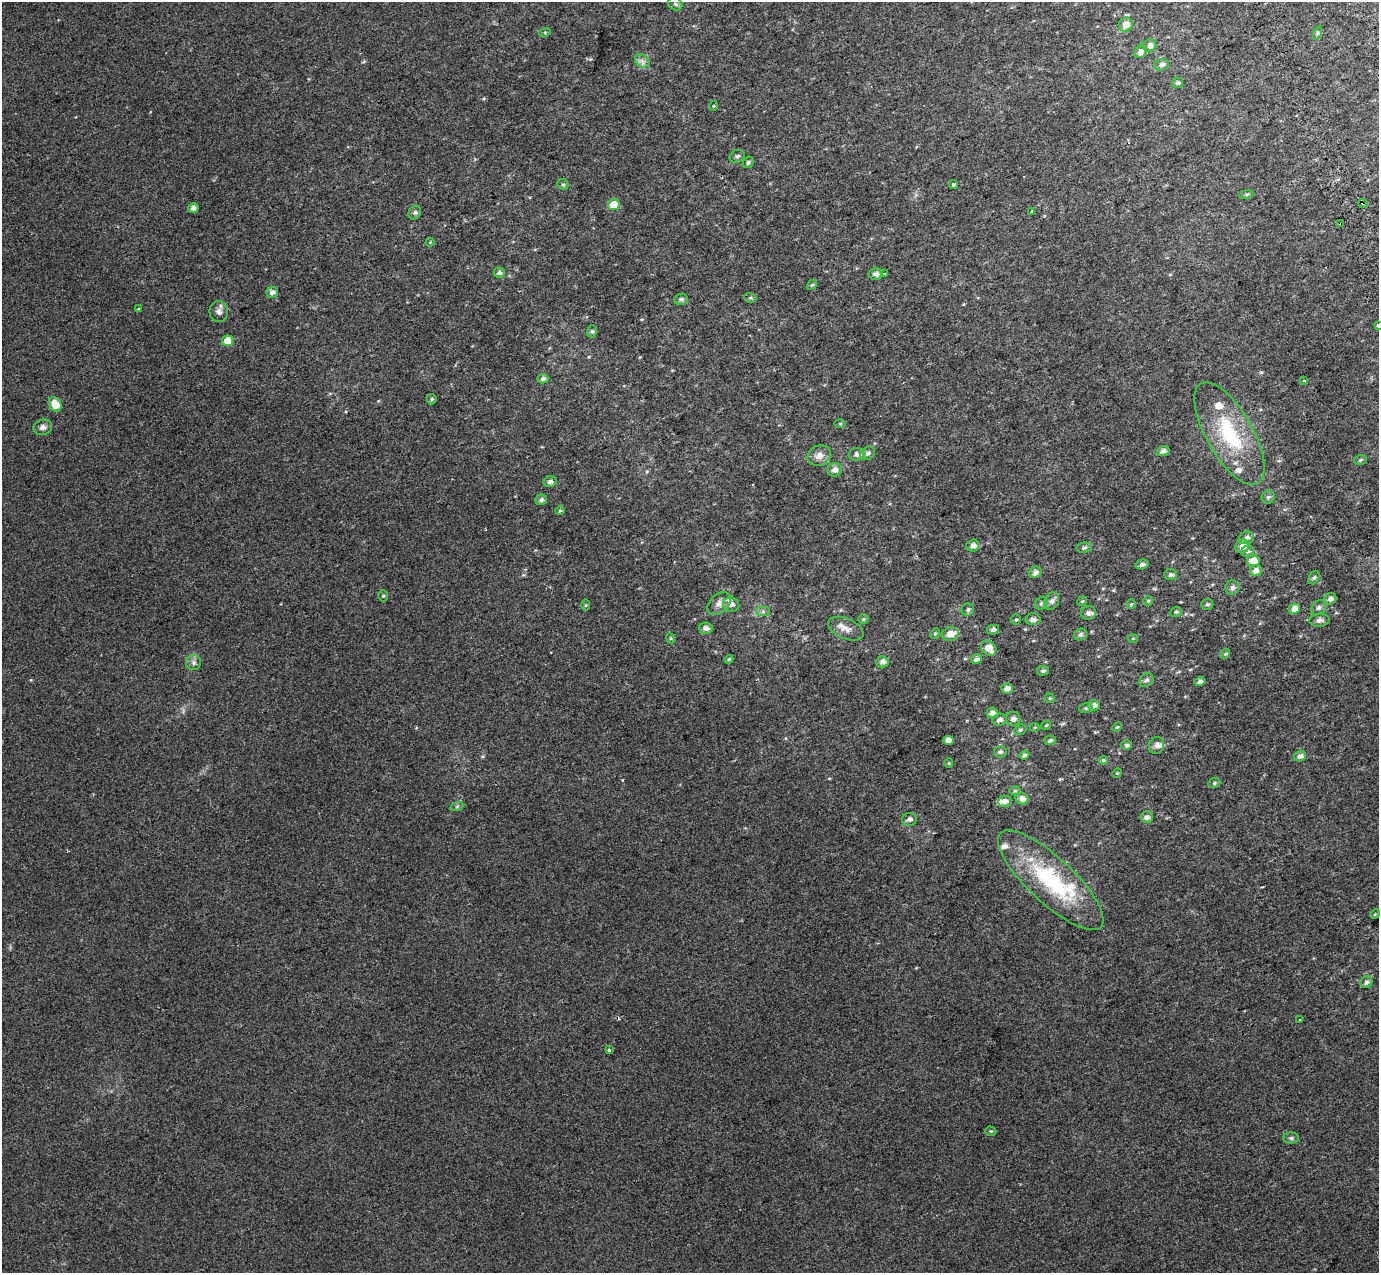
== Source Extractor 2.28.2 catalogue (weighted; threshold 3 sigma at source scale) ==
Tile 10 of 4 x 4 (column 2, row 3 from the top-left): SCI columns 1482-2858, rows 1493-2763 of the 5712 x 5475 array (HDU 1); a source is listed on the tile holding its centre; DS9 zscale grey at full resolution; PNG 1381 x 1275 px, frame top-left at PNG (2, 2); each listed source drawn as its Kron ellipse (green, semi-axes under 4 px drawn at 4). Shown black and unused: <1% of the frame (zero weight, under 2 of 3 exposures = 6% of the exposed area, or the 3 px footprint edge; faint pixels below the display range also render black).
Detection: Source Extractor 2.28.2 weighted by HDU 2 'WHT'; one run over the whole footprint, this tile lists its part. Background 0.02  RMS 0.0071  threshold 0.032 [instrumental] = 3 sigma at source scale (4.5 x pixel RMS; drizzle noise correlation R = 1.50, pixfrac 1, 0.0396/0.0396 arcsec/px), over >= 5 px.
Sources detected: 146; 2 cosmic-ray / hot-pixel residue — neither listed nor drawn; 8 inside a brighter listed object's ellipse — not listed separately; the other 136 listed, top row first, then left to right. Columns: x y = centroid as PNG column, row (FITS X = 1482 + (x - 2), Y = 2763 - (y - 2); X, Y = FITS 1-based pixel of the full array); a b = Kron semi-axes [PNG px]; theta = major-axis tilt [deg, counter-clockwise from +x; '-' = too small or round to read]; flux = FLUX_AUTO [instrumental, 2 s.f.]
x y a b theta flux
675 4 7 6 - 1.5
1126 25 7 6 - 5.6
545 32 6 4 18 0.82
1317 33 7 4 72 1.1
1150 45 7 6 - 3.5
1141 52 7 5 42 3.8
642 61 8 6 -40 2.5
1162 65 7 5 20 2.6
1177 83 5 5 - 1.4
713 106 5 3 - 0.52
737 156 8 6 27 1.8
748 162 6 5 - 1.2
563 184 6 5 - 1.1
953 185 4 4 - 0.97
1246 194 7 3 9 0.92
1363 203 5 4 - 1.9
614 205 6 5 - 11
193 208 5 4 - 3.4
1032 211 3 3 - 8.1
415 212 7 6 - 1.3
1341 224 4 2 - 0.8
430 242 4 4 - 0.66
499 273 5 5 - 2
876 274 7 6 - 2.7
885 274 4 2 - 0.56
812 285 5 4 - 0.94
272 292 6 5 - 2.7
750 298 6 4 -19 1.1
681 299 7 5 13 1.7
138 309 3 3 - 1.2
219 311 10 9 - 3.1
1378 325 3 3 - 5.7
592 331 6 5 - 1.3
228 341 5 5 - 8.5
543 379 5 4 - 2.1
1304 381 3 2 - 1.6
432 399 5 5 - 1
55 404 8 6 -60 11
840 423 6 4 1 0.78
43 427 9 7 16 2.8
1229 433 58 23 -60 50
1163 451 6 5 - 2.6
868 453 8 6 37 2.4
857 454 8 6 5 2.6
819 456 12 10 26 5.1
1360 460 6 5 - 1.1
835 470 7 6 - 3
550 482 6 5 - 1.9
1268 497 6 6 - 1.7
541 500 6 5 - 2
560 511 5 3 - 0.63
1247 538 7 6 - 2.7
973 546 6 6 - 3.3
1242 546 7 6 - 4.3
1084 548 7 5 8 1.4
1248 551 6 5 - 1.5
1253 561 6 5 - 7.4
1142 564 6 5 - 1.9
1256 571 6 5 - 4.6
1035 572 6 5 - 2.8
1171 575 6 5 - 1.7
1314 577 7 5 61 1.3
1232 587 7 7 - 2.1
383 596 5 5 - 1.1
1330 599 6 5 - 2.8
1052 601 9 7 62 2.5
1082 601 5 4 - 0.89
1148 601 5 4 - 0.9
1041 603 7 5 41 1.5
719 604 14 9 43 4.6
1131 604 4 4 - 0.72
1207 604 6 5 - 1.2
586 605 5 3 - 0.74
731 605 8 7 - 3.2
1319 608 8 6 44 1.9
1295 609 5 5 - 6.1
968 610 6 6 - 1.7
763 612 7 4 0 1.4
1176 612 6 4 21 1.1
1088 613 7 7 - 2.3
863 619 5 5 - 0.92
1016 619 5 4 - 0.88
1033 619 7 6 - 2.7
1319 620 10 6 6 2.6
706 628 7 5 -5 2.9
846 629 19 10 -24 5.5
993 630 6 5 - 2.2
935 633 5 4 - 0.91
950 634 8 6 14 6.7
1080 634 6 5 - 1.6
671 638 5 4 - 0.81
1133 639 5 3 - 0.57
989 648 8 6 -42 7.4
1225 654 5 4 - 0.86
729 659 4 4 - 0.82
976 659 5 5 - 2.5
882 662 6 5 - 3.1
194 663 7 7 - 2.1
1043 671 6 5 - 1.5
1146 680 8 6 46 1.8
1200 681 6 4 12 2.3
1007 688 6 5 - 3.2
1050 698 5 4 - 0.74
1094 705 6 5 - 3.7
1086 708 7 5 10 1.4
992 713 6 5 - 3.7
1013 719 7 7 - 2.6
1000 720 7 5 21 2.8
1046 725 5 4 - 0.67
1035 727 5 4 - 0.81
1117 727 5 3 - 0.67
1020 730 6 5 - 1.1
948 740 5 4 - 4.7
1050 740 6 4 17 1.3
1127 745 5 5 - 1.6
1156 745 9 7 68 3
1000 752 6 5 - 1.6
1024 755 5 4 - 1.7
1300 756 6 5 - 2.9
1103 760 4 4 - 0.94
949 763 4 4 - 0.63
1117 773 5 4 - 0.59
1214 783 6 5 - 1
1015 791 6 4 -1 1
1022 799 6 6 - 4.2
1005 801 6 5 - 3.5
457 806 7 4 19 1
1147 817 6 6 - 2.8
909 819 8 6 17 2.4
1051 880 69 22 -43 68
1375 914 5 4 - 0.63
1366 982 6 5 - 2
1300 1019 3 2 - 1.3
609 1050 4 3 - 1
991 1131 6 4 -19 0.97
1291 1138 8 5 0 1.4
Overlapping masked pixels (flux is a lower limit): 2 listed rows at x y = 1363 203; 1341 224
Isophote crosses this tile's border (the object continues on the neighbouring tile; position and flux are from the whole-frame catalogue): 1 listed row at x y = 1378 325